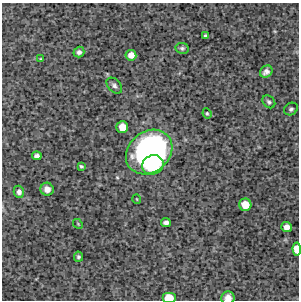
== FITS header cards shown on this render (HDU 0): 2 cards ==
NAXIS1  =                  297 /Length X axis
NAXIS2  =                  298 /Length Y axis

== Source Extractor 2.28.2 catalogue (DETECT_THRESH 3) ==
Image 297 x 298 px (HDU 0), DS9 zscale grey, 1 PNG px = 1 image px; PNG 301 x 302 px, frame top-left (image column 1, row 298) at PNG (2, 3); each listed source drawn as its Kron ellipse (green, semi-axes under 4 px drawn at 4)
Background 4220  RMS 220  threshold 659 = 3 sigma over >= 5 px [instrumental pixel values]
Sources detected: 26; all 26 listed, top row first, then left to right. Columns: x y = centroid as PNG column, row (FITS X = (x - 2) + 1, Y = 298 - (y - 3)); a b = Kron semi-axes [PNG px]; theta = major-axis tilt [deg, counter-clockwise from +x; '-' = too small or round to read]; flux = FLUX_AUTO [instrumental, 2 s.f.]
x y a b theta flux
205 36 3 3 - 2.3e+04
182 48 7 5 -10 3.1e+04
79 52 5 5 - 4.4e+04
131 55 5 5 - 1.1e+05
41 59 4 3 - 1.2e+04
266 72 7 5 40 6.2e+04
114 86 9 6 -46 4.4e+04
269 102 7 5 -44 3.3e+04
291 109 7 6 - 3.5e+04
207 113 5 3 - 1.7e+04
122 127 6 6 - 1.9e+05
149 152 25 20 40 4.4e+06
37 156 5 4 - 4.9e+04
153 165 11 9 22 1.1e+06
81 166 4 3 - 2.0e+04
47 189 6 6 - 9.2e+04
19 192 6 5 - 5.8e+04
137 199 5 3 - 1.1e+04
245 205 6 6 - 2.3e+05
166 223 5 4 - 5.2e+04
78 224 5 4 - 1.5e+04
286 227 5 5 - 9.2e+04
297 249 6 4 -87 2.1e+05
78 257 5 4 - 2.6e+04
169 298 7 5 0 3.0e+05
228 298 6 6 - 1.1e+05
At the frame edge (FLAGS 8, measured only in part): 3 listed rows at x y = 297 249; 169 298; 228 298